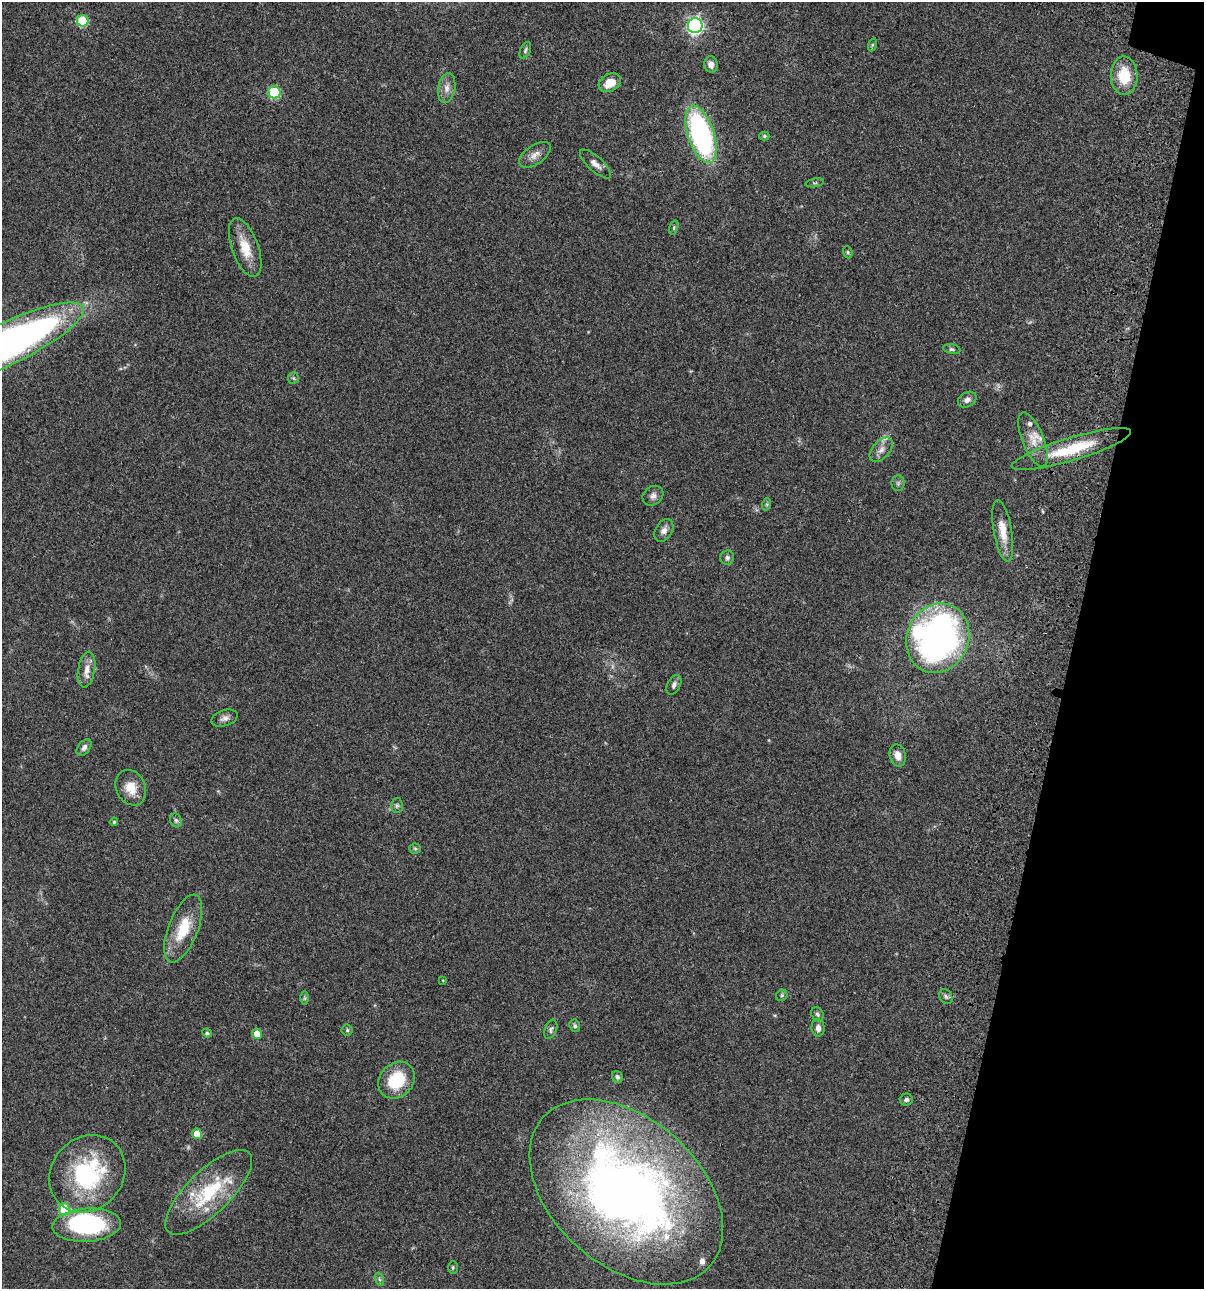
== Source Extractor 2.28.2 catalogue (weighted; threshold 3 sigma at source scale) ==
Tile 8 of 4 x 4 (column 4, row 2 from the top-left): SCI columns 3843-5044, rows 2695-3981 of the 5404 x 5387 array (HDU 1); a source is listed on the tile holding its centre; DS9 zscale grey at full resolution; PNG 1206 x 1291 px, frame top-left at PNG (2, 2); each listed source drawn as its Kron ellipse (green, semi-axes under 4 px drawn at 4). Shown black and unused: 11% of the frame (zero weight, under 3 of 4 exposures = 9% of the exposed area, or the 3 px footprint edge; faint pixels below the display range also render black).
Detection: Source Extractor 2.28.2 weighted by HDU 2 'WHT'; one run over the whole footprint, this tile lists its part. Background 0.0476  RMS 0.0054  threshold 0.0241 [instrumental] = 3 sigma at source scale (4.5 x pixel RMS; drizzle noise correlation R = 1.50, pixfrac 1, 0.05/0.05 arcsec/px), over >= 5 px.
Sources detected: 74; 4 too faint to see at this stretch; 1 inside a brighter object's white glare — neither listed nor drawn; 5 inside a brighter listed object's ellipse — not listed separately; the other 64 listed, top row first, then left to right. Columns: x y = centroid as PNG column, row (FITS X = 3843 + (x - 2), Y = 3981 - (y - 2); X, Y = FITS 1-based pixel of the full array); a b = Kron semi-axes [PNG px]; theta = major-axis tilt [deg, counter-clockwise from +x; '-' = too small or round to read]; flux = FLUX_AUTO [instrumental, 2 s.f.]
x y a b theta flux
83 21 6 5 - 28
695 26 7 7 - 160
872 45 7 4 71 0.69
525 50 9 5 65 1
711 64 8 7 - 2.8
1124 76 19 13 -89 15
610 83 12 8 29 8.2
447 88 15 8 81 3.9
274 92 6 6 - 30
701 134 30 13 -71 100
764 136 5 4 - 0.73
535 155 18 9 35 3.9
595 164 20 7 -42 3.4
815 183 9 3 10 0.66
674 228 7 4 72 0.71
245 248 31 13 -70 12
848 252 6 4 -69 0.76
7 344 84 21 26 310
952 349 9 5 -11 1
293 378 6 5 - 0.82
967 400 10 7 31 2.4
1033 440 29 10 -68 8.5
1071 449 62 11 17 24
881 450 14 8 47 3.2
898 483 8 6 89 1.3
653 496 11 9 38 2.5
767 504 6 4 72 0.76
664 530 12 8 58 3
1003 531 31 9 -80 9.1
727 558 7 7 - 1.4
938 638 35 31 65 200
87 670 18 8 80 4.7
674 685 10 6 62 1.9
225 718 13 8 18 2.6
84 747 9 6 51 1.8
898 755 11 8 -78 4.1
131 788 18 14 -64 8.2
397 806 7 6 - 1.1
176 820 7 5 -68 1
114 822 4 3 - 0.53
415 849 5 5 - 0.78
183 928 36 15 69 18
443 980 3 3 - 0.43
782 995 6 5 - 0.9
946 997 8 6 -59 1.5
305 998 6 4 90 0.67
817 1014 7 6 - 1.2
575 1026 6 5 - 1.1
818 1028 8 6 -89 2.6
551 1029 10 6 68 1.3
347 1030 5 5 - 0.82
207 1033 5 4 - 1
257 1034 5 5 - 7.8
617 1077 6 5 - 1.3
396 1080 20 16 47 20
906 1100 6 6 - 1.2
197 1134 5 5 - 9
87 1174 41 35 49 60
209 1192 56 21 44 34
626 1192 112 73 -42 440
64 1209 6 5 - 24
87 1225 34 16 4 59
453 1267 6 5 - 0.76
379 1279 7 4 -71 0.93
Overlapping masked pixels (flux is a lower limit): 3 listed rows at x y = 1071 449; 209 1192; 626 1192
Isophote crosses this tile's border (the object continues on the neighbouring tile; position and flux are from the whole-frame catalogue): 1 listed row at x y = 7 344